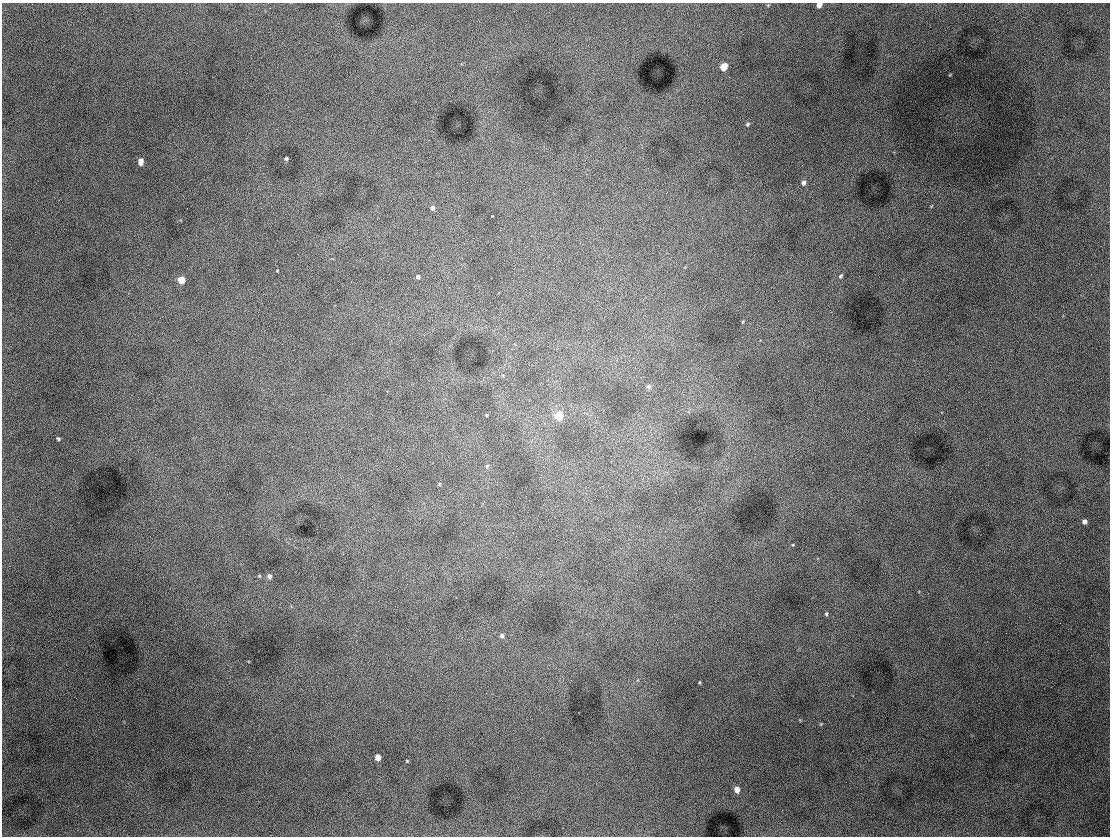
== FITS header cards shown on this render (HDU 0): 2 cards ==
NAXIS1  =                 1108
NAXIS2  =                  834

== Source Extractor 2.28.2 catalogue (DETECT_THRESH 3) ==
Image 1108 x 834 px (HDU 0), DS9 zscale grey, 1 PNG px = 1 image px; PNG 1112 x 838 px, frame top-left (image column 1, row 834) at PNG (2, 3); no overlay
Background 3480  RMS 66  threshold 198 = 3 sigma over >= 5 px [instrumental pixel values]
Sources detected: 31; all 31 listed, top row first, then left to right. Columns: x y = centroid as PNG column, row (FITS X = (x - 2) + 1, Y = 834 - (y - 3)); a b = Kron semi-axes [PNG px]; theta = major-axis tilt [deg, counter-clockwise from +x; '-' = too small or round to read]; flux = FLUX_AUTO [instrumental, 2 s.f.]
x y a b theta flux
819 5 5 4 - 27000
724 67 5 5 - 100000
748 124 6 5 - 7500
286 159 4 3 - 7300
141 162 7 5 84 21000
803 183 7 6 - 16000
667 192 2 2 - 2200
432 208 5 5 - 13000
277 271 4 2 - 2600
841 276 6 5 - 8100
418 277 4 4 - 12000
181 280 5 5 - 79000
743 322 4 3 - 4600
648 387 6 5 - 12000
487 415 4 3 - 3500
559 416 5 5 - 200000
915 432 2 2 - 2100
58 439 5 4 - 6500
487 466 5 4 - 5800
439 484 5 4 - 5300
1084 521 5 4 - 15000
793 545 3 3 - 3500
269 576 5 5 - 14000
826 614 5 4 - 6700
1060 623 2 2 - 2000
502 636 5 5 - 12000
699 682 4 3 - 4100
249 747 3 2 - 4200
378 757 5 4 - 41000
407 761 3 3 - 3800
737 789 6 5 - 40000
At the frame edge (FLAGS 8, measured only in part): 1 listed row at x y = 819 5

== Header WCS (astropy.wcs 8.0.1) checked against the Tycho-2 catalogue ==
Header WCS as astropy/WCSLIB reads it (CRVAL/CRPIX/CD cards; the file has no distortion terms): RA---TAN/DEC--TAN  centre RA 02:27:14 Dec +59:28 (36.81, +59.46 deg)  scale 0.987 arcsec/px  FOV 18.2' x 13.7'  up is +10 deg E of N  parity normal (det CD < 0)
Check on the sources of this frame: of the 31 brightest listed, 7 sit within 2.0 arcsec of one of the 9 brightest Tycho-2 stars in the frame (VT <= 12.86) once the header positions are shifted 0.22 arcsec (0.22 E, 0.04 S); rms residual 0.67 arcsec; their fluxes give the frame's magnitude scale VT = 23.14 - 2.5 log10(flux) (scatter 0.11 mag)
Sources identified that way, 7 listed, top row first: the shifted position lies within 2.0 arcsec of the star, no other Tycho-2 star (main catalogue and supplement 1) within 4.0 arcsec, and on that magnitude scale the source's flux lands within +1.5 / -3 mag of the star's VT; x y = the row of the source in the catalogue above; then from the Tycho-2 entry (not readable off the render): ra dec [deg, ICRS J2000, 3 dp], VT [Tycho-2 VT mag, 2 dp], TYC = Tycho-2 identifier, HIP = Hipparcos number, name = IAU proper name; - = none
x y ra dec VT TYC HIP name
724 67 36.752 +59.563 10.52 3699-2145-1 - -
141 162 37.053 +59.509 12.86 3699-1799-1 - -
432 208 36.894 +59.511 12.85 3699-1067-1 - -
181 280 37.021 +59.479 11.00 3699-875-1 11480 -
559 416 36.807 +59.461 10.09 3699-1635-1 11420 -
378 757 36.872 +59.360 11.56 3699-807-1 - -
737 789 36.679 +59.368 11.58 3699-45-1 - -